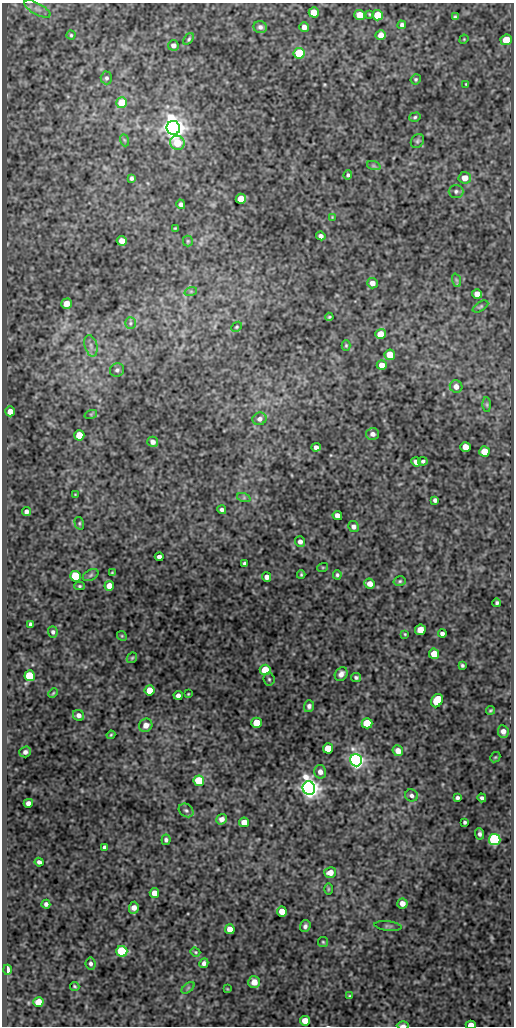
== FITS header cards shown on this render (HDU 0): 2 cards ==
NAXIS1  =                  512
NAXIS2  =                 1024

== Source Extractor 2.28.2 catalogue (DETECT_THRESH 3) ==
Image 512 x 1024 px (HDU 0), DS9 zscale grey, 1 PNG px = 1 image px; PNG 516 x 1028 px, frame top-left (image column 1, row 1024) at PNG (2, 3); each listed source drawn as its Kron ellipse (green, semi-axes under 4 px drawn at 4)
Background 77.6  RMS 0.51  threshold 1.52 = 3 sigma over >= 5 px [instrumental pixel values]
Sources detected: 161; all 161 listed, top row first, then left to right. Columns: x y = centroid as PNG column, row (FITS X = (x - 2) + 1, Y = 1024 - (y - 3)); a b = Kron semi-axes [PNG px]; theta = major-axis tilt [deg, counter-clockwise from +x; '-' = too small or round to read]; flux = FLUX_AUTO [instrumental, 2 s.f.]
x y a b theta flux
37 9 14 5 -29 170
314 12 5 5 - 700
369 14 3 2 - 27
360 15 5 5 - 570
377 15 5 5 - 780
455 17 4 4 - 59
402 25 4 4 - 90
260 27 7 6 - 120
304 27 5 4 - 220
71 35 4 4 - 46
381 35 5 5 - 250
189 39 7 4 54 50
464 39 5 4 - 31
506 40 6 5 - 640
173 45 5 5 - 110
299 53 5 5 - 1700
106 78 6 6 - 78
416 79 5 5 - 51
466 84 3 2 - 27
122 103 5 5 - 1300
415 117 6 4 17 55
173 128 7 6 - 36000
124 140 6 4 -71 42
417 141 7 6 - 71
177 143 7 6 - 970
374 166 7 4 -18 65
348 175 4 4 - 62
131 178 4 3 - 71
465 178 6 6 - 360
456 191 7 6 - 99
241 199 5 5 - 760
181 204 5 4 - 97
332 217 4 4 - 28
175 228 3 2 - 32
321 236 5 4 - 130
122 241 5 4 - 340
188 241 5 5 - 44
456 280 7 4 -71 60
372 283 5 5 - 230
191 291 6 4 18 51
477 294 5 5 - 300
66 304 5 5 - 400
480 307 8 4 32 59
329 317 4 4 - 40
130 323 6 5 - 75
237 327 6 4 40 45
380 334 5 5 - 420
346 345 5 4 - 43
91 346 11 6 -75 160
390 355 5 5 - 750
382 365 5 4 - 360
117 370 7 6 - 93
456 387 6 6 - 220
487 405 7 4 -89 53
10 411 5 5 - 340
91 414 6 4 18 55
259 419 7 6 - 140
373 434 6 6 - 150
79 435 5 5 - 750
153 442 5 5 - 130
316 447 5 4 - 140
466 447 5 5 - 480
485 452 5 5 - 770
423 461 5 3 - 71
416 462 5 4 - 180
75 494 3 2 - 22
244 498 7 4 -18 60
435 500 4 4 - 90
222 510 4 4 - 90
26 512 4 4 - 120
337 516 5 4 - 210
79 523 6 4 -75 53
354 527 6 5 - 140
300 542 5 5 - 140
159 557 4 4 - 110
245 564 4 4 - 91
323 567 5 3 - 32
112 573 4 3 - 34
91 575 8 5 28 70
301 575 4 3 - 43
337 575 5 4 - 61
75 576 5 5 - 1600
267 577 5 4 - 190
400 581 6 4 15 55
370 584 5 5 - 250
80 586 5 4 - 46
109 586 5 5 - 370
497 603 4 3 - 67
30 624 4 3 - 70
420 630 5 5 - 490
53 632 5 5 - 75
405 634 4 3 - 31
442 634 4 4 - 95
122 636 5 4 - 44
434 654 5 5 - 650
132 658 6 4 44 47
462 665 3 3 - 59
265 670 5 5 - 1100
341 674 7 6 - 170
30 676 5 5 - 2000
356 677 5 4 - 71
269 679 6 5 - 57
150 690 5 5 - 640
53 693 5 3 - 36
188 694 3 2 - 27
178 695 4 4 - 130
437 701 7 5 58 1800
309 706 6 5 - 100
491 710 4 3 - 43
79 715 6 5 - 160
257 723 5 5 - 1100
367 723 5 5 - 1500
146 725 7 6 - 250
503 731 6 5 - 200
111 735 4 3 - 38
328 748 5 5 - 870
398 751 5 5 - 290
25 752 6 5 - 120
495 757 5 4 - 39
356 760 6 6 - 16000
320 772 7 6 - 180
199 781 5 5 - 1800
309 788 7 6 - 28000
411 795 6 6 - 97
457 798 4 3 - 76
482 798 4 3 - 80
28 803 4 4 - 190
186 810 8 6 -37 90
222 819 5 5 - 180
244 822 5 4 - 330
465 822 3 3 - 56
480 834 6 4 -85 94
495 839 6 5 - 6100
166 840 5 4 - 85
104 847 4 3 - 94
39 862 4 4 - 100
330 873 6 5 - 350
328 889 6 4 89 35
154 893 5 4 - 350
402 903 5 5 - 240
46 904 4 4 - 110
134 908 6 4 86 250
282 911 5 5 - 550
305 926 6 5 - 110
388 926 13 4 -6 89
230 929 5 4 - 400
323 942 5 5 - 45
122 951 5 5 - 3100
195 952 5 4 - 40
204 963 5 4 - 130
91 964 6 5 - 86
7 970 5 3 - 440
254 982 6 6 - 350
75 986 5 4 - 43
188 988 7 4 37 54
227 989 4 4 - 31
350 996 4 3 - 45
38 1002 5 5 - 670
305 1021 5 5 - 440
403 1025 6 3 -1 120
471 1025 5 3 - 380
At the frame edge (FLAGS 8, measured only in part): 2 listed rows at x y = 403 1025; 471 1025